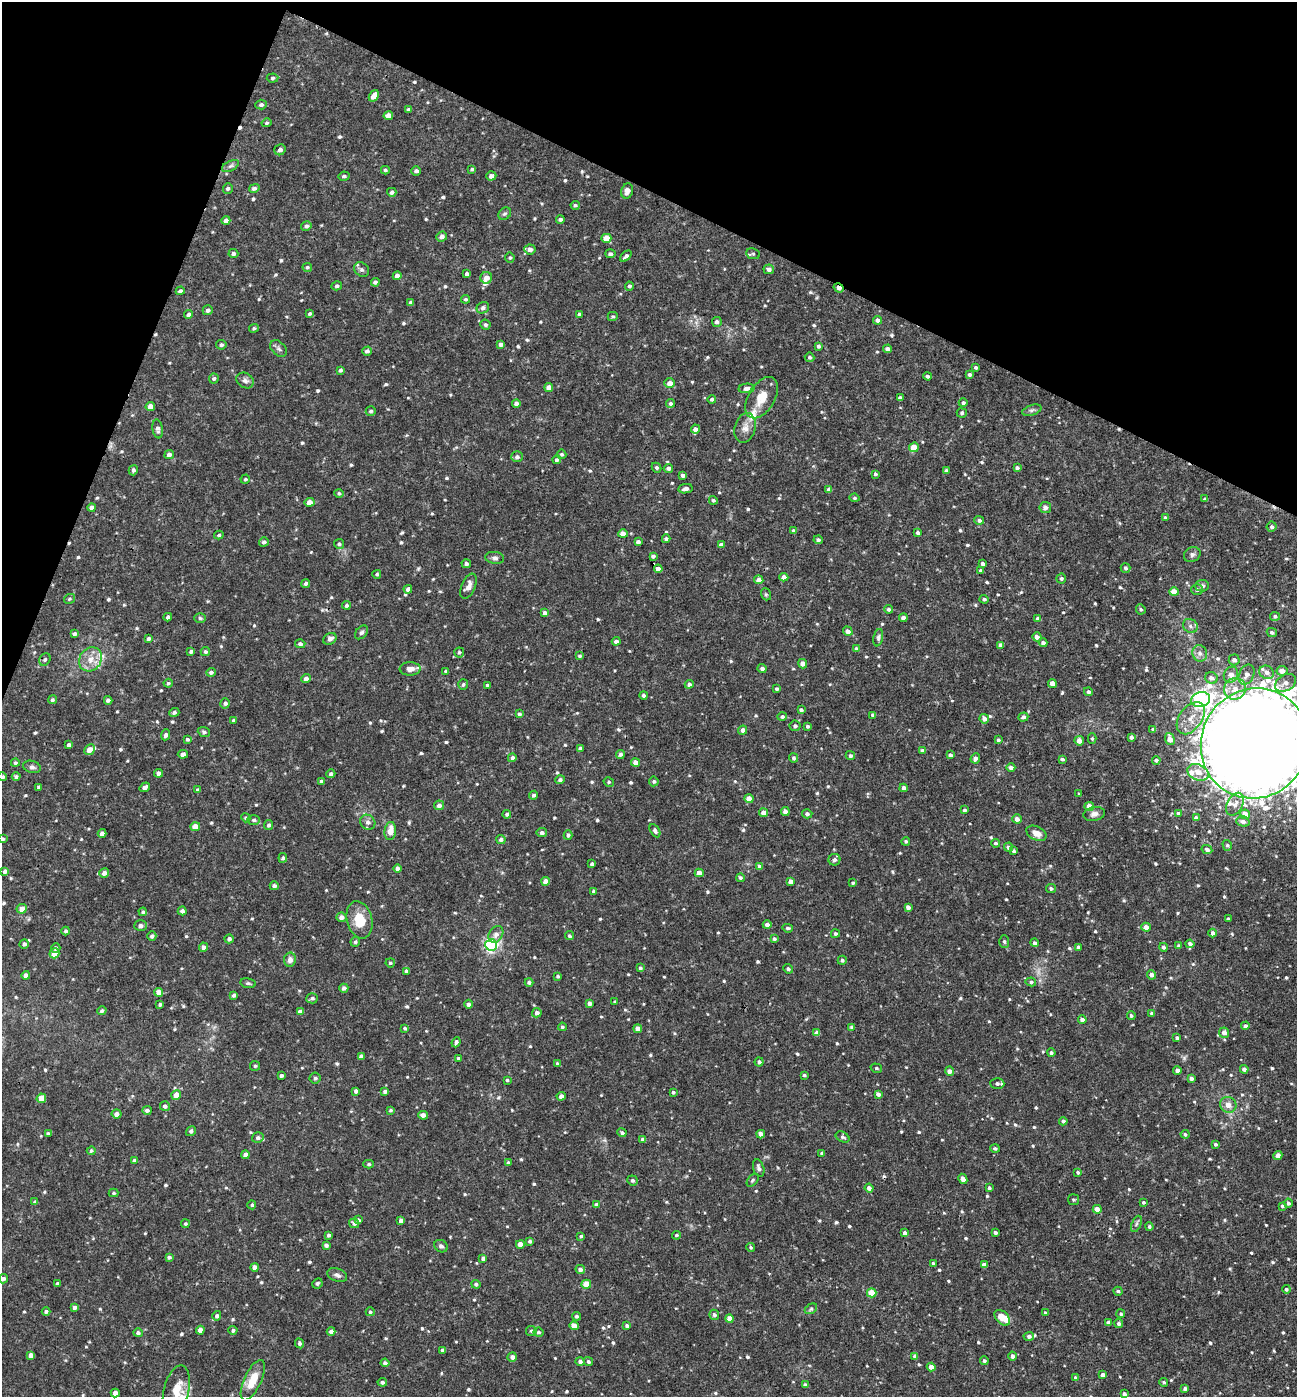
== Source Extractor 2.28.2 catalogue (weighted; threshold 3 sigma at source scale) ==
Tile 2 of 4 x 4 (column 2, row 1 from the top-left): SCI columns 1435-2729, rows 4185-5579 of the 5592 x 5579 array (HDU 1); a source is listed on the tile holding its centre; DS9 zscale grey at full resolution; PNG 1299 x 1399 px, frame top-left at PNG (2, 2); each listed source drawn as its Kron ellipse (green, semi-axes under 4 px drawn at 4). Shown black and unused: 20% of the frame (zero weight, under 3 of 4 exposures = <1% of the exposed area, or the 3 px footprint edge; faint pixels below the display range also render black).
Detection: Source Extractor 2.28.2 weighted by HDU 2 'WHT'; one run over the whole footprint, this tile lists its part. Background 0.019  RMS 0.0026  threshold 0.0117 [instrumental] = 3 sigma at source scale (4.5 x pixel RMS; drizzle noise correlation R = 1.50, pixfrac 1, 0.05/0.05 arcsec/px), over >= 5 px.
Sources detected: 768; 1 too faint to see at this stretch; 7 cosmic-ray / hot-pixel residue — neither listed nor drawn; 10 inside a brighter listed object's ellipse — not listed separately; of the other 750, all 500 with FLUX_AUTO >= 0.402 (the completeness limit of this list) listed and drawn (250 fainter detections not listed), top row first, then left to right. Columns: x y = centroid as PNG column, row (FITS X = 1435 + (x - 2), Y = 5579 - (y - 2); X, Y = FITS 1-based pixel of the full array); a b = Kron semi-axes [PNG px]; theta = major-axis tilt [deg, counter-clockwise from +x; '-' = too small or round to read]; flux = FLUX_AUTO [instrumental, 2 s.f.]
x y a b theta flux
273 78 6 4 5 0.55
374 96 6 4 54 2.7
261 105 5 5 - 0.61
409 109 4 3 - 0.59
388 116 5 4 - 2.2
267 123 5 4 - 0.42
280 150 6 5 - 1
230 166 9 5 26 0.71
472 169 4 3 - 0.44
385 170 4 4 - 0.47
416 171 4 4 - 0.76
344 176 5 4 - 0.6
491 176 5 4 - 1.1
228 188 5 5 - 0.56
254 188 5 4 - 0.68
627 191 8 6 73 1.3
392 192 4 4 - 0.69
575 205 4 4 - 0.5
505 214 7 5 40 0.52
560 219 4 4 - 0.63
226 220 4 4 - 1.1
306 226 5 4 - 0.69
442 236 5 5 - 1.3
606 238 5 4 - 3.5
530 249 5 5 - 1.5
233 254 5 4 - 0.68
610 254 5 4 - 0.66
753 254 7 5 -8 0.49
626 256 7 4 42 0.74
510 257 5 5 - 0.46
307 267 5 4 - 0.4
769 269 5 5 - 0.96
362 270 8 6 -42 0.81
467 274 4 3 - 0.79
397 276 4 4 - 1.7
486 278 6 5 - 1.7
375 282 4 4 - 0.72
337 286 5 4 - 0.62
629 286 4 4 - 0.52
839 288 5 3 - 1.6
180 291 4 4 - 0.65
465 299 4 4 - 0.49
411 303 4 3 - 0.84
483 308 6 5 - 0.75
208 310 5 5 - 0.74
310 313 4 3 - 0.44
189 314 5 4 - 0.75
579 314 4 4 - 0.48
613 316 5 4 - 0.4
878 320 4 4 - 1
717 322 5 4 - 0.75
485 325 5 5 - 0.6
254 328 5 4 - 0.45
501 344 4 4 - 0.89
221 345 5 4 - 0.66
818 346 3 3 - 0.5
279 349 10 6 -45 0.8
888 349 4 4 - 1
367 351 5 4 - 0.71
809 357 5 4 - 0.51
976 367 4 3 - 0.43
340 370 4 3 - 0.57
970 374 4 4 - 0.59
928 376 4 3 - 0.73
214 378 5 5 - 0.55
245 380 9 7 -30 0.97
670 383 5 5 - 1.8
549 387 4 4 - 1.8
747 388 8 5 5 0.82
762 398 23 13 58 4.8
900 398 4 4 - 0.82
712 399 4 4 - 0.46
516 403 4 4 - 1.1
670 403 4 4 - 0.65
963 403 4 4 - 0.53
150 407 5 4 - 2.2
1032 410 10 5 18 0.67
371 411 5 5 - 0.51
962 413 5 5 - 0.56
745 428 15 10 75 2.1
158 429 9 5 -81 0.92
695 429 4 4 - 0.8
914 447 5 4 - 3.7
562 454 5 4 - 0.51
169 455 5 4 - 0.9
517 457 6 5 - 0.74
557 460 4 4 - 0.6
656 468 5 4 - 0.5
669 468 4 4 - 0.81
1017 468 4 3 - 0.61
133 470 5 4 - 0.65
946 471 4 4 - 0.75
875 474 3 3 - 0.49
683 475 4 4 - 0.81
245 479 5 4 - 0.43
685 489 7 4 8 0.87
829 490 4 4 - 0.93
339 493 5 4 - 0.45
854 498 5 4 - 0.43
1205 499 4 3 - 0.5
713 500 4 4 - 0.47
309 502 5 4 - 1.7
92 507 4 4 - 0.98
1045 507 6 5 - 1
1165 518 4 3 - 0.57
979 520 5 4 - 0.64
1272 527 5 5 - 0.65
793 531 4 3 - 0.54
918 533 4 3 - 0.74
623 534 4 4 - 2.4
219 535 5 4 - 0.43
666 539 4 3 - 0.62
818 540 4 4 - 0.59
264 542 5 4 - 0.63
638 542 4 4 - 0.89
339 544 5 5 - 0.54
721 545 4 4 - 0.96
1192 555 8 7 - 0.84
653 556 4 3 - 0.67
495 558 9 6 -7 0.82
466 564 5 4 - 0.64
982 564 4 3 - 0.79
1125 568 5 4 - 0.47
658 569 4 4 - 1.3
981 571 4 3 - 0.66
377 574 4 4 - 0.44
784 577 4 4 - 1.6
1061 579 5 5 - 0.57
759 580 4 4 - 1.5
306 583 4 4 - 0.58
468 586 13 7 66 1.7
1202 586 7 5 4 0.72
408 589 4 4 - 0.92
1197 590 6 5 - 0.63
1174 592 5 4 - 2.6
766 594 6 5 - 0.41
69 599 6 4 31 0.42
984 599 4 4 - 0.53
346 605 4 4 - 0.56
889 609 4 4 - 0.58
1141 609 5 4 - 0.42
545 613 4 4 - 1
1275 616 5 4 - 0.63
168 617 4 4 - 0.73
200 618 6 5 - 0.46
903 618 4 4 - 1
1038 619 4 4 - 1
1190 626 8 6 -37 0.89
848 631 5 4 - 1.2
362 632 8 5 48 0.67
1272 632 5 4 - 0.6
75 634 4 3 - 0.61
1037 637 4 4 - 1.2
878 638 9 5 78 0.61
148 639 4 4 - 0.56
330 639 7 5 30 1
616 641 4 4 - 0.87
1043 643 4 4 - 0.83
300 644 5 4 - 0.67
1000 646 4 4 - 1
857 649 4 4 - 0.96
191 651 4 3 - 0.58
205 652 4 4 - 0.44
459 652 5 5 - 0.55
1200 653 8 7 - 1.1
580 656 4 4 - 0.41
45 659 6 5 - 0.56
91 659 13 10 55 3
1234 660 5 5 - 1.1
803 664 5 4 - 1.4
762 668 4 4 - 0.78
410 669 10 6 1 1.8
446 671 3 3 - 0.44
1282 671 5 5 - 1.7
211 672 5 4 - 0.64
1267 672 7 6 - 1.4
1231 675 8 7 - 1.9
1246 675 10 7 65 1.6
306 678 4 4 - 1.1
1211 678 6 5 - 1.2
168 683 4 4 - 0.48
1052 683 4 4 - 2.1
1285 683 11 8 29 1.7
463 684 5 5 - 0.52
689 684 4 4 - 0.72
487 685 3 3 - 0.53
777 689 4 3 - 0.47
1235 689 11 10 - 3.3
1088 692 4 4 - 0.6
644 695 4 4 - 0.66
52 700 4 4 - 0.5
108 700 4 3 - 0.59
1201 700 9 7 16 80
225 703 5 5 - 0.61
801 710 4 3 - 0.51
174 712 5 4 - 0.65
519 714 4 4 - 0.55
873 715 4 3 - 0.67
782 717 5 4 - 0.53
1023 717 5 4 - 0.69
1191 718 18 11 54 3.6
984 719 5 4 - 1.3
234 720 4 3 - 0.44
795 726 5 5 - 0.67
807 726 3 3 - 0.45
1153 729 4 3 - 0.43
743 730 4 4 - 1.2
204 732 6 4 -21 0.5
166 735 5 4 - 0.69
1131 737 4 3 - 0.73
187 739 4 4 - 0.49
1092 739 5 4 - 0.42
1170 739 6 4 -74 2.1
998 740 3 3 - 0.4
1079 741 5 4 - 1.9
1255 743 56 53 55 1800
69 745 4 4 - 0.82
580 748 4 4 - 0.54
90 750 6 5 - 1.9
922 750 4 4 - 0.55
183 754 5 4 - 1.2
620 754 4 4 - 0.63
950 755 4 4 - 0.71
850 756 5 4 - 0.58
512 758 4 4 - 0.81
794 758 5 4 - 0.49
975 758 5 4 - 1.1
1062 759 4 3 - 0.55
1156 760 4 4 - 0.59
635 762 4 4 - 1.8
15 763 4 4 - 0.47
32 767 9 6 -17 0.82
1011 768 4 4 - 1.1
1198 772 11 7 -22 2.6
159 773 4 4 - 1.3
331 774 4 4 - 0.58
2 777 4 4 - 0.53
16 777 4 4 - 0.53
560 780 5 4 - 0.7
321 781 4 4 - 0.5
654 781 5 4 - 0.56
609 782 5 4 - 0.44
39 787 4 4 - 0.7
145 787 5 4 - 1
904 788 4 4 - 0.96
197 790 3 3 - 0.51
1079 794 4 3 - 0.49
534 795 4 4 - 0.58
749 799 4 4 - 2.3
1235 804 12 7 62 1.6
439 805 5 5 - 1.1
1089 806 5 4 - 2.3
965 810 4 3 - 0.54
785 811 4 4 - 1.3
764 813 4 4 - 1.9
1178 813 4 4 - 0.62
507 814 4 4 - 0.57
807 814 5 4 - 0.68
1094 814 11 7 12 1.2
1245 814 5 4 - 3.1
246 818 5 4 - 0.41
1196 818 4 4 - 1.1
1017 819 5 4 - 1.4
254 820 6 5 - 0.51
1243 821 7 5 -19 0.92
368 822 8 7 - 1.1
269 825 5 4 - 0.58
195 827 5 4 - 2.4
390 831 9 6 84 2.9
655 831 7 4 -60 0.81
102 833 4 4 - 1.2
542 833 5 4 - 0.86
1036 833 11 6 -26 2.1
568 835 5 4 - 0.54
2 839 3 3 - 0.5
501 839 4 4 - 0.64
906 841 4 4 - 0.44
995 843 4 4 - 0.52
1227 845 5 4 - 0.47
1008 847 4 4 - 0.9
1207 849 5 4 - 0.81
1014 851 4 3 - 0.49
283 858 5 4 - 0.52
834 860 6 6 - 0.81
592 864 4 3 - 0.58
760 867 4 4 - 1
398 869 4 4 - 1.1
5 871 4 4 - 0.78
104 873 5 4 - 1.2
699 873 4 4 - 2.2
740 878 4 4 - 0.52
546 881 4 4 - 1.8
790 881 4 4 - 1.2
853 883 4 3 - 0.4
274 886 4 4 - 0.79
1051 888 5 4 - 0.6
594 891 4 4 - 0.55
908 907 4 3 - 0.97
22 909 5 4 - 2.1
182 911 4 4 - 0.95
143 912 4 4 - 0.47
341 917 5 4 - 1.3
1228 919 4 3 - 0.5
359 920 19 12 -76 6.1
767 925 4 4 - 1.2
141 926 6 5 - 0.72
1146 927 5 4 - 1.7
788 928 5 3 - 0.56
66 931 4 4 - 0.51
1213 933 4 4 - 1
496 934 9 6 58 1.4
835 934 4 4 - 0.57
152 936 4 4 - 0.65
569 936 4 4 - 0.44
229 939 4 4 - 0.77
774 939 4 4 - 0.52
1004 941 6 5 - 0.42
355 942 5 4 - 0.49
1034 943 4 4 - 0.64
24 944 5 4 - 0.69
1190 944 4 4 - 0.81
491 945 6 5 - 62
1179 946 4 3 - 0.67
204 947 4 4 - 0.87
1078 947 3 3 - 0.49
1163 947 4 4 - 0.64
56 948 5 4 - 0.56
54 953 5 5 - 2.4
290 960 7 6 - 1.3
842 960 4 4 - 0.53
390 963 4 4 - 0.44
640 968 4 3 - 0.5
788 969 5 4 - 0.69
406 971 4 3 - 0.66
26 975 4 4 - 0.96
1152 975 5 4 - 1
558 976 4 3 - 0.5
529 982 4 4 - 0.67
1031 982 5 4 - 0.51
248 983 8 5 -9 0.53
344 988 4 4 - 0.76
159 992 4 4 - 2
234 995 4 3 - 0.65
312 998 6 5 - 0.65
615 1002 3 3 - 0.47
589 1003 4 4 - 0.87
160 1004 3 3 - 0.51
469 1004 4 4 - 0.8
102 1011 5 4 - 0.56
300 1012 4 4 - 1.4
537 1013 4 4 - 0.98
1152 1014 4 3 - 0.71
1131 1016 4 4 - 0.54
1082 1019 4 3 - 0.92
1245 1026 4 4 - 0.81
562 1027 4 4 - 0.45
852 1027 4 4 - 0.48
405 1028 4 3 - 0.45
638 1029 4 4 - 1.6
817 1033 4 4 - 1.9
1224 1033 5 5 - 1.9
1177 1038 4 3 - 0.61
456 1042 5 4 - 0.75
1051 1053 4 4 - 0.54
361 1056 4 4 - 0.77
458 1058 3 3 - 0.55
759 1062 4 4 - 0.65
557 1064 4 3 - 0.49
255 1066 5 5 - 0.41
876 1068 6 4 -16 0.47
1244 1069 4 4 - 0.92
1177 1070 4 4 - 0.96
949 1071 4 4 - 1.3
804 1075 3 3 - 0.45
281 1076 3 3 - 0.54
315 1078 5 5 - 0.57
1191 1078 4 4 - 0.74
507 1080 3 3 - 0.45
997 1083 7 5 -1 0.8
356 1091 4 3 - 0.76
385 1091 4 4 - 0.59
673 1092 3 3 - 0.46
878 1094 4 4 - 1.1
176 1095 5 5 - 2.1
561 1096 4 4 - 1.1
41 1098 5 4 - 3
1228 1105 8 7 - 2.1
165 1106 5 4 - 0.75
147 1110 5 4 - 0.7
391 1110 3 3 - 0.41
116 1114 5 4 - 1.3
423 1115 5 4 - 1.2
1063 1121 4 4 - 0.65
191 1131 5 4 - 0.62
48 1133 4 3 - 0.46
622 1133 4 4 - 0.58
761 1134 4 4 - 1.7
1185 1134 4 4 - 0.52
842 1137 7 5 -28 0.51
258 1138 6 5 - 0.67
643 1139 4 4 - 1.1
1215 1144 4 3 - 0.56
995 1148 5 4 - 0.5
91 1151 4 4 - 0.5
822 1153 3 3 - 0.56
246 1155 4 4 - 1.2
1278 1155 5 4 - 1.1
134 1160 4 4 - 0.59
508 1162 4 4 - 0.42
369 1164 5 4 - 0.46
759 1168 9 5 -71 0.94
1078 1172 4 4 - 0.43
963 1179 5 4 - 1.5
633 1180 5 5 - 0.65
753 1180 7 4 50 0.47
869 1188 4 4 - 1.2
989 1188 4 4 - 0.56
114 1193 5 4 - 0.41
1073 1200 5 5 - 0.45
35 1202 4 3 - 0.55
1143 1202 4 3 - 0.44
1288 1203 4 4 - 0.63
252 1205 4 4 - 0.45
596 1205 4 4 - 0.87
1282 1206 4 3 - 0.49
1097 1209 4 4 - 1.8
358 1220 4 4 - 0.67
401 1221 4 4 - 1
354 1223 5 4 - 0.64
185 1224 4 4 - 0.44
1136 1224 8 4 67 0.55
1149 1227 4 4 - 0.44
905 1233 4 4 - 1.2
995 1233 4 3 - 0.67
329 1235 4 4 - 0.75
676 1235 4 4 - 0.42
581 1236 4 3 - 0.45
530 1241 4 4 - 0.52
520 1244 4 4 - 2.4
326 1245 4 3 - 0.68
441 1246 7 5 -34 0.69
750 1247 4 4 - 0.44
169 1257 4 3 - 0.46
483 1258 4 4 - 0.74
933 1263 3 3 - 0.48
984 1265 4 4 - 1.2
255 1267 4 4 - 1.6
580 1269 5 4 - 1.1
337 1275 10 6 -20 0.93
3 1279 5 4 - 0.61
57 1283 3 3 - 0.53
317 1283 5 5 - 0.49
476 1284 4 4 - 0.64
586 1284 5 4 - 3.9
1286 1289 4 4 - 0.52
1118 1291 4 4 - 0.48
872 1293 5 4 - 4.1
75 1307 4 4 - 1
811 1309 7 4 30 0.49
46 1311 4 4 - 0.59
370 1312 4 4 - 0.5
1046 1313 4 3 - 0.77
1121 1314 4 4 - 0.43
714 1315 5 4 - 0.65
217 1316 5 4 - 0.64
576 1316 4 4 - 0.57
1002 1318 9 6 -46 3.5
729 1319 4 4 - 2.4
1108 1322 4 4 - 0.64
1119 1323 4 4 - 0.8
574 1326 4 4 - 2.7
627 1326 4 3 - 0.66
200 1330 4 4 - 1.8
233 1330 4 4 - 0.62
331 1331 4 4 - 0.9
531 1331 5 5 - 0.53
538 1332 5 4 - 0.56
138 1333 4 4 - 0.72
1029 1336 5 4 - 0.81
300 1343 5 4 - 0.61
443 1350 4 4 - 0.6
31 1355 4 4 - 1.3
915 1356 4 4 - 0.78
1012 1356 4 4 - 0.88
512 1357 5 4 - 1.1
984 1361 4 4 - 0.49
580 1362 5 4 - 0.78
588 1362 5 4 - 0.53
385 1363 4 4 - 0.7
931 1367 4 4 - 1.4
1103 1375 4 4 - 1.1
1075 1378 4 3 - 0.56
253 1380 22 8 65 5
382 1382 4 4 - 0.63
1164 1382 4 4 - 0.43
805 1385 4 3 - 0.76
1185 1388 4 3 - 0.68
176 1391 26 12 76 4.6
115 1393 4 4 - 1.5
1124 1394 4 3 - 0.75
Overlapping masked pixels (flux is a lower limit): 2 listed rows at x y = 839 288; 1255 743
Isophote crosses this tile's border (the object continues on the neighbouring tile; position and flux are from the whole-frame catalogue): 4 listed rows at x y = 1255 743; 2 777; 2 839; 176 1391